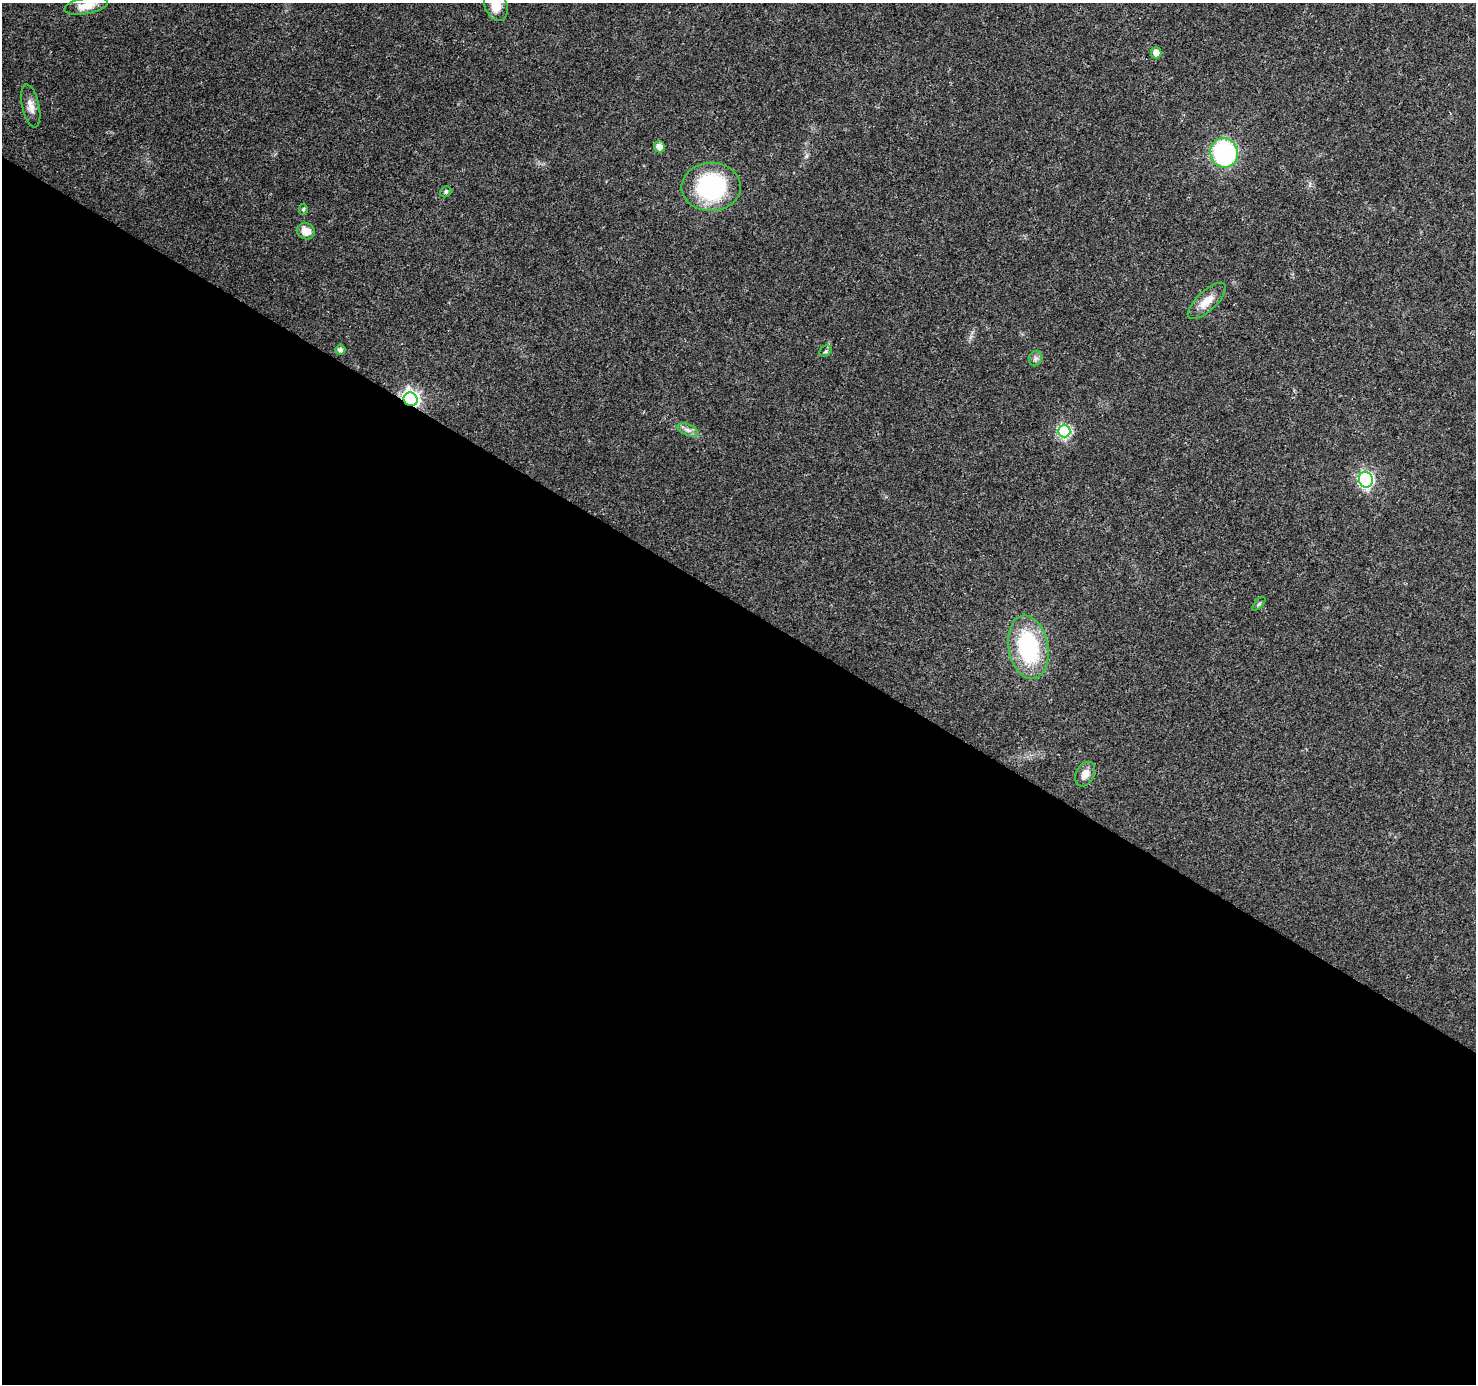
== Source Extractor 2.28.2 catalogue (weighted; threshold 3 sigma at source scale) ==
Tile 14 of 4 x 4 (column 2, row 4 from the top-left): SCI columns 1484-2957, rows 256-1637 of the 5906 x 5969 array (HDU 1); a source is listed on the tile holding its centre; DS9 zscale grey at full resolution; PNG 1478 x 1386 px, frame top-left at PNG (2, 3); each listed source drawn as its Kron ellipse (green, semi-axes under 4 px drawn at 4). Shown black and unused: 56% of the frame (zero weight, under 3 of 4 exposures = <1% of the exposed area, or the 3 px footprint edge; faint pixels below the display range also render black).
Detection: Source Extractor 2.28.2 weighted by HDU 2 'WHT'; one run over the whole footprint, this tile lists its part. Background 0.0264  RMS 0.0033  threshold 0.0148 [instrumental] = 3 sigma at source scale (4.5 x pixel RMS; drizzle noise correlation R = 1.50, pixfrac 1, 0.0396/0.0396 arcsec/px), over >= 5 px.
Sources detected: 21; all 21 listed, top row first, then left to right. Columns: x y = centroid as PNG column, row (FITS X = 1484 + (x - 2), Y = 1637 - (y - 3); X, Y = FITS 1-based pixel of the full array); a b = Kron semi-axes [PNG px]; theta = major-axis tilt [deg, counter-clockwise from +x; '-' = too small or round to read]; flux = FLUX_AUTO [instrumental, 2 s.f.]
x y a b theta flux
496 5 16 11 -69 5.7
86 6 22 8 10 4.2
1156 53 5 5 - 2.5
31 106 22 8 -77 2.8
659 147 5 5 - 2.4
1224 153 15 14 - 43
711 187 29 24 1 37
446 192 6 5 - 0.56
303 209 6 4 86 0.51
306 231 9 8 - 3.6
1207 301 24 9 43 4.5
340 350 5 5 - 1.2
826 351 6 5 - 0.55
1036 358 8 6 72 1.1
411 399 7 6 - 120
688 430 11 5 -24 1.4
1064 431 6 6 - 40
1366 480 8 7 - 68
1259 604 8 3 45 0.47
1028 647 32 19 -79 34
1085 774 13 9 62 2.6
Overlapping masked pixels (flux is a lower limit): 1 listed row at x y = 411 399
Isophote crosses this tile's border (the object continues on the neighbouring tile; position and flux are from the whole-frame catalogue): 2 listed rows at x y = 496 5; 86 6